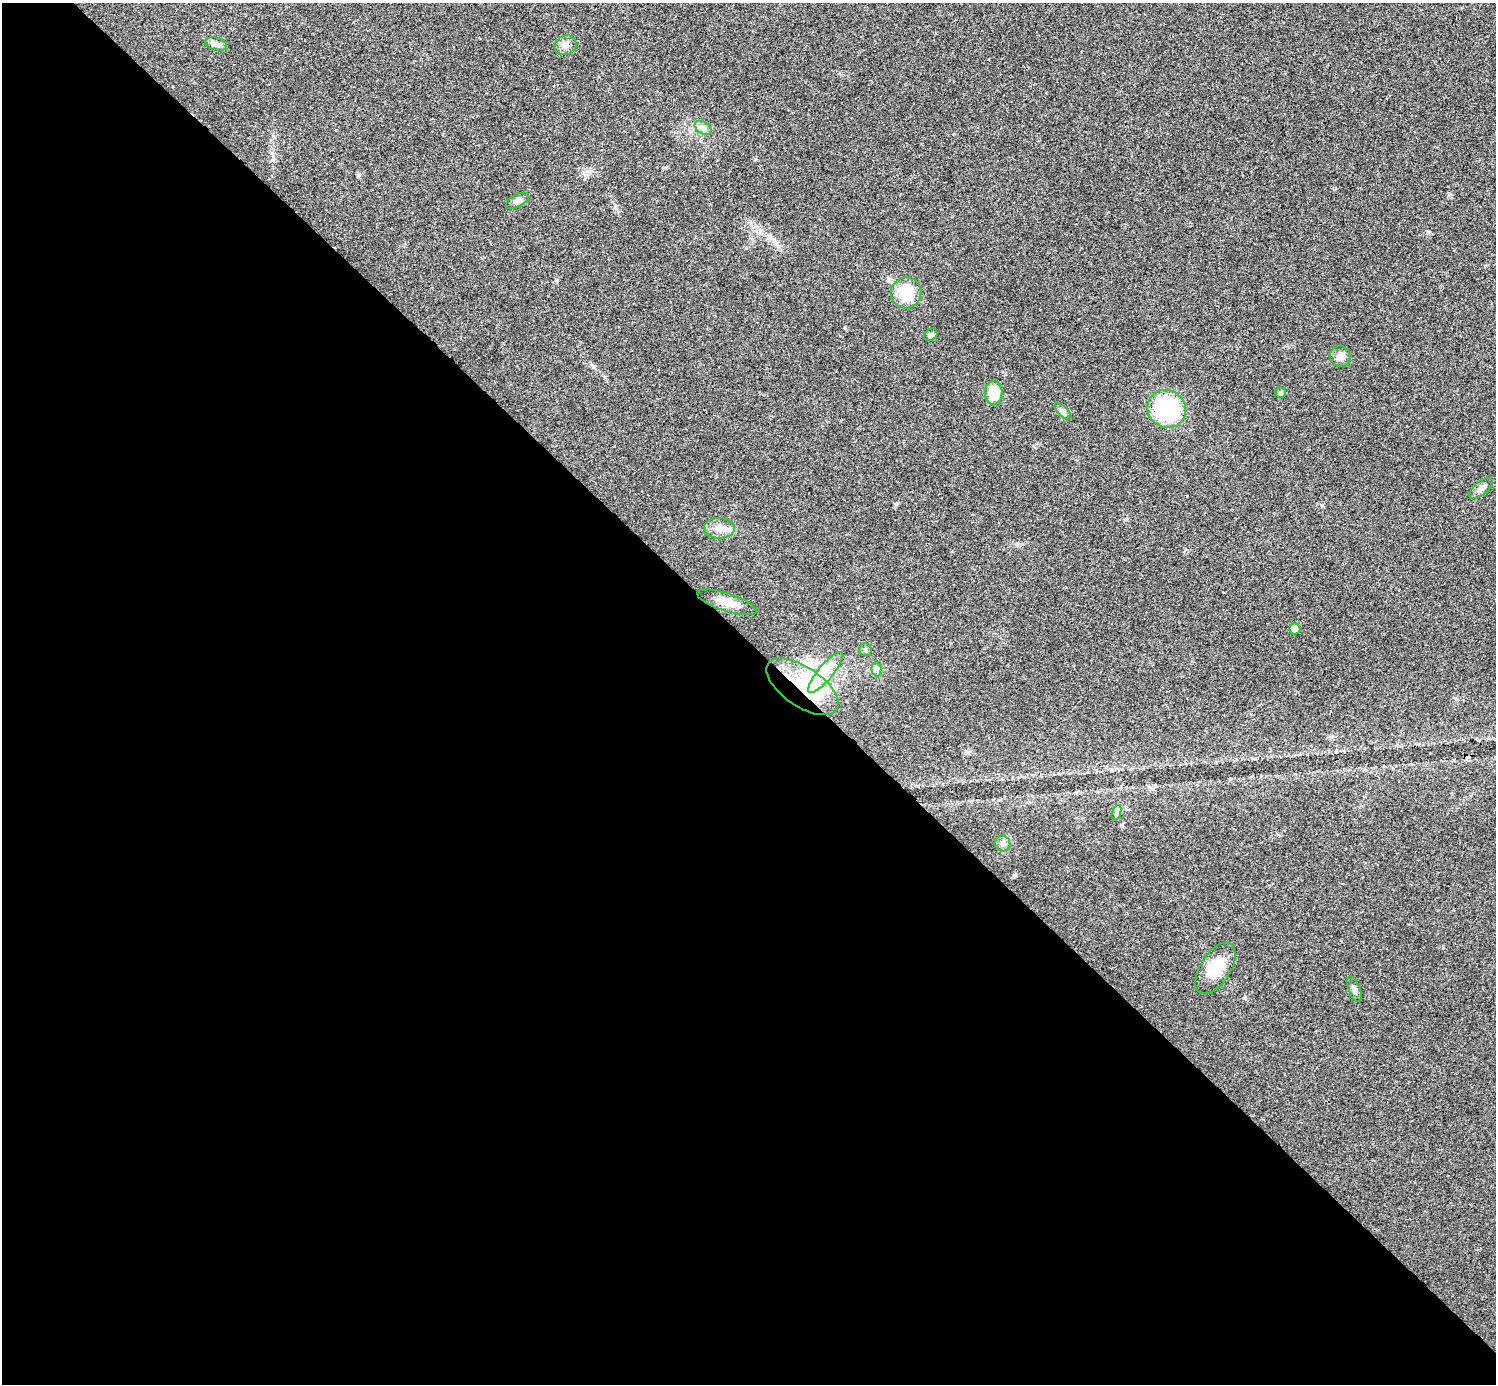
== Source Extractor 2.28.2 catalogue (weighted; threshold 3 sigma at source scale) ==
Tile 9 of 4 x 4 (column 1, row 3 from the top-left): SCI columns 4-1497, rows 1541-2922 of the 5986 x 5986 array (HDU 1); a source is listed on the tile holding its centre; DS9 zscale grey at full resolution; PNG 1498 x 1386 px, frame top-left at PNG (2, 3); each listed source drawn as its Kron ellipse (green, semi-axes under 4 px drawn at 4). Shown black and unused: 54% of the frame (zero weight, under 3 of 4 exposures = <1% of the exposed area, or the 3 px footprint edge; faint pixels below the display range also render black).
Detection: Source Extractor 2.28.2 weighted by HDU 2 'WHT'; one run over the whole footprint, this tile lists its part. Background 0.0221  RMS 0.0041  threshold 0.0185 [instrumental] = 3 sigma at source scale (4.5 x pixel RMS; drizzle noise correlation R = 1.50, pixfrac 1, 0.05/0.05 arcsec/px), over >= 5 px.
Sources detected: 24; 1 cosmic-ray / hot-pixel residue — neither listed nor drawn; the other 23 listed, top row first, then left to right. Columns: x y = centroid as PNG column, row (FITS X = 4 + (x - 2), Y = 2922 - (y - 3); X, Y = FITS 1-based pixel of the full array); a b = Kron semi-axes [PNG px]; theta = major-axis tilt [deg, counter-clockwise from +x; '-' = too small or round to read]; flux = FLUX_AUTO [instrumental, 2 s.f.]
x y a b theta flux
216 44 11 6 -16 1.7
565 45 11 9 26 2.2
703 128 9 6 -31 1.5
517 201 12 6 28 2
906 293 15 15 - 13
931 335 7 5 37 1
1340 356 11 10 - 2.7
994 393 12 8 89 8.9
1280 393 5 5 - 0.91
1167 409 20 18 -35 35
1063 411 11 5 -45 1.4
1481 488 14 6 41 2
719 528 15 10 0 3.8
727 602 31 9 -17 5.5
1295 629 5 5 - 4
865 650 6 6 - 0.88
876 669 7 5 -88 0.99
826 672 25 7 51 7
802 687 41 19 -34 27
1116 813 8 4 71 0.97
1002 843 8 8 - 1.7
1215 968 29 15 58 12
1354 989 13 5 -70 1.5
Overlapping masked pixels (flux is a lower limit): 1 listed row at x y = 802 687
Unlisted compact peaks at least as high as the median listed source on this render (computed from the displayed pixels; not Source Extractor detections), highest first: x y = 1015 875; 1429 232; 556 280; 896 504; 615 207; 358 176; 845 328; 755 159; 1122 825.